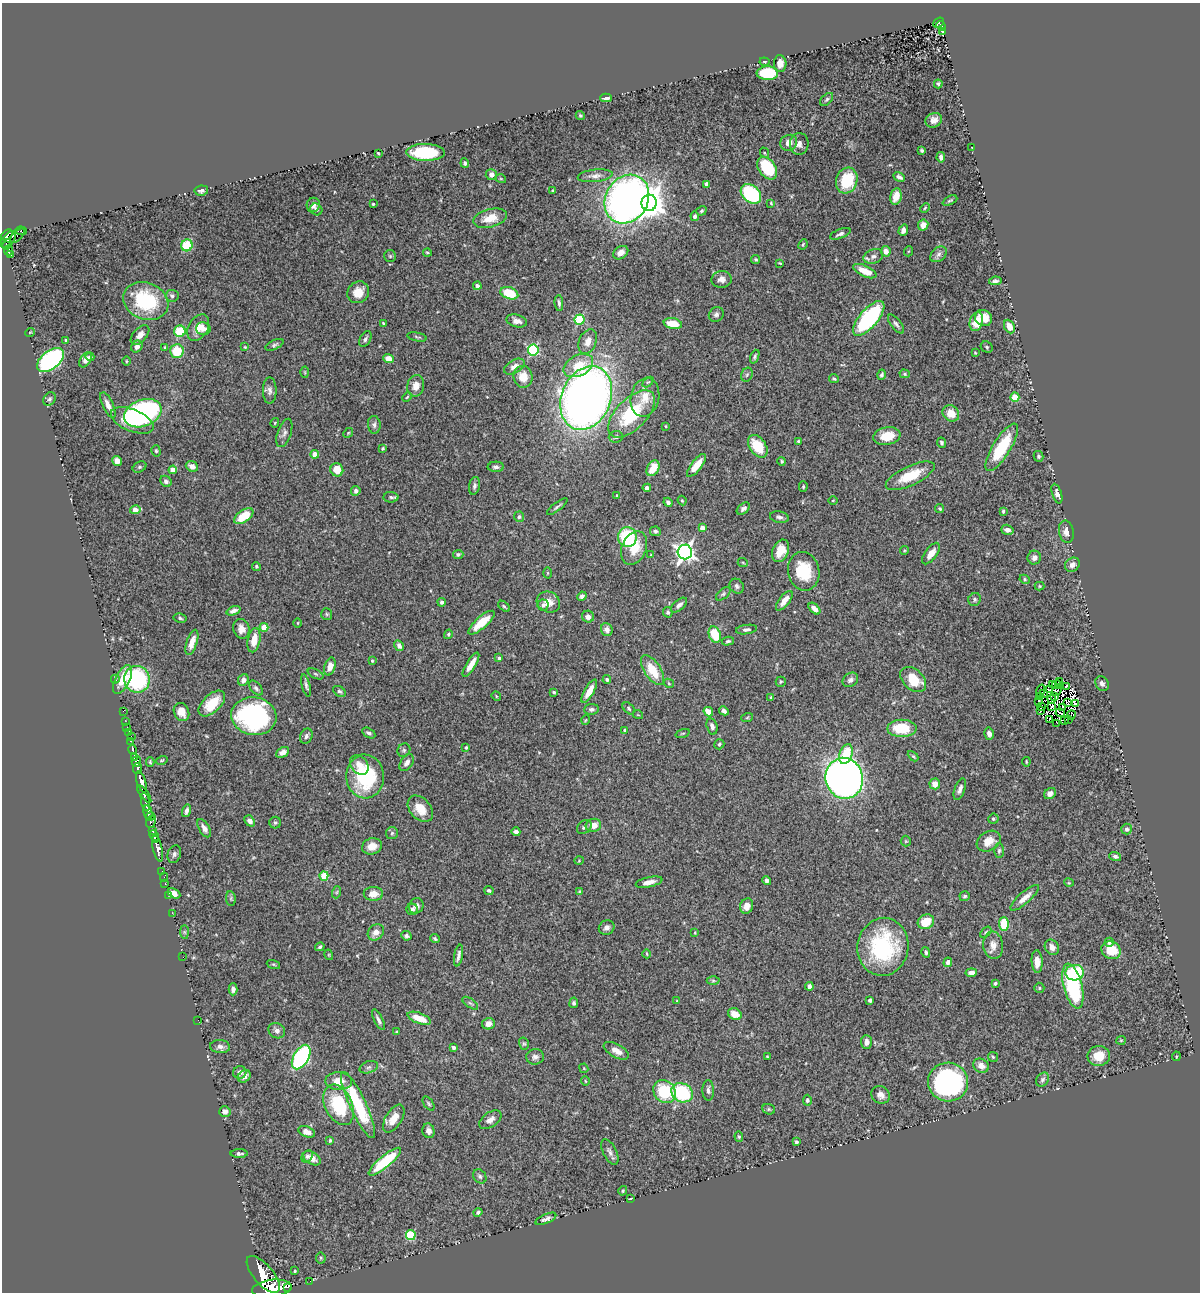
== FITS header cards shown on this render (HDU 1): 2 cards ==
NAXIS1  =                 1198
NAXIS2  =                 1290

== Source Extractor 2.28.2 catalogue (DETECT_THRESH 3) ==
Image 1198 x 1290 px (HDU 1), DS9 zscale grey, 1 PNG px = 1 image px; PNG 1202 x 1294 px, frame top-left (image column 1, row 1290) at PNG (2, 3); each listed source drawn as its Kron ellipse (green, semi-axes under 4 px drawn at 4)
Background 1.13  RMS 0.031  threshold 0.0935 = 3 sigma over >= 5 px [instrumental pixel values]
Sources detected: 462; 9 with non-positive FLUX_AUTO (blend fragments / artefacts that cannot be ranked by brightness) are neither listed nor drawn; the other 453 listed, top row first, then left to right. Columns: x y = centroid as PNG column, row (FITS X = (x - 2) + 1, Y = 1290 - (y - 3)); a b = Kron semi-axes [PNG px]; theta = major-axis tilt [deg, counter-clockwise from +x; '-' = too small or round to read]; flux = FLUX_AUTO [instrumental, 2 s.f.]
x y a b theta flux
939 23 6 3 41 100
941 26 5 3 - 88
943 31 4 3 - 6.7
764 62 5 3 - 2.2
780 64 8 6 -86 18
767 73 11 7 -1 110
938 84 4 3 - 3.8
606 98 6 3 2 6.3
827 99 8 5 45 4
580 116 4 4 - 2.8
934 120 8 7 - 13
789 143 9 7 30 14
799 144 11 9 83 13
972 148 2 2 - 1.3
922 150 4 3 - 3.6
425 152 19 8 -1 120
378 153 3 2 - 1.8
765 153 5 3 - 2.1
941 157 5 4 - 6.9
465 163 4 4 - 3.6
767 168 12 8 -55 110
491 175 5 5 - 11
595 176 17 6 6 12
899 177 6 3 -27 6
501 179 5 3 - 1.8
847 180 13 10 71 100
707 184 4 4 - 16
201 190 7 5 7 6.7
553 191 4 3 - 1.9
751 194 11 8 -41 180
896 196 8 5 79 28
627 199 25 21 59 1100
950 200 8 3 26 3.6
649 203 8 7 - 2900
771 203 4 3 - 2
373 204 3 3 - 2.3
313 205 7 6 - 9.4
925 208 5 3 - 2.2
316 209 6 5 - 4.1
701 211 5 4 - 3.6
695 216 4 4 - 5.9
490 218 17 9 14 35
923 225 6 5 - 15
903 230 6 4 72 9.6
21 231 6 3 -4 67
840 234 11 4 22 6.6
7 235 7 3 39 660
17 236 9 4 45 100
8 240 10 5 52 700
803 244 5 3 - 2.4
7 245 4 3 - 89
187 245 6 5 - 78
9 250 5 3 - 170
886 251 5 5 - 15
909 251 5 3 - 1.7
427 253 4 3 - 2.5
621 253 8 6 32 16
938 254 9 6 40 8.5
10 255 3 3 - 150
390 256 6 6 - 3.2
873 256 10 7 19 9.8
756 259 4 4 - 2.8
780 263 3 2 - 1.8
865 271 13 5 -24 31
722 279 10 8 3 12
995 281 6 4 9 5.4
477 286 4 4 - 8.2
358 292 11 10 - 29
509 293 9 6 -18 63
172 296 6 6 - 5.6
146 301 23 18 -22 150
559 303 8 4 -85 4.9
716 314 8 7 - 7
869 318 21 9 49 270
983 318 9 7 -33 26
579 320 5 5 - 140
517 321 10 6 -15 12
976 322 10 6 73 33
383 323 4 3 - 2.3
673 324 9 5 -11 41
896 324 11 5 -52 6.3
1009 326 7 5 -65 19
198 328 14 9 59 25
203 329 7 6 - 10
180 331 6 5 - 63
30 332 5 3 - 1.5
140 335 12 6 48 14
417 337 10 3 -11 3.2
365 339 8 5 63 6.3
66 340 3 2 - 2.3
588 342 13 8 68 21
274 345 10 4 25 4.3
137 346 6 5 - 11
165 347 4 4 - 3.7
245 347 4 3 - 1.8
987 347 6 5 - 3.5
533 350 5 5 - 210
177 351 7 6 - 65
975 353 3 2 - 1.7
90 357 4 4 - 4.1
755 357 7 4 70 4.1
389 359 5 4 - 20
50 360 15 9 38 370
85 360 8 5 54 13
126 361 5 3 - 1.8
578 366 16 10 28 50
514 367 11 6 31 14
305 372 5 3 - 2
905 374 5 4 - 3.2
747 375 7 5 68 3.9
882 375 5 4 - 4.5
523 377 11 9 -84 29
834 379 5 4 - 3.3
648 382 6 4 43 3
416 386 11 8 77 17
270 391 13 7 -89 8.8
407 397 5 3 - 2.3
645 397 20 14 78 36
1015 397 4 4 - 65
586 398 33 24 68 1900
49 399 7 5 48 4.7
108 405 14 5 -65 14
143 413 19 13 21 360
951 413 9 7 -41 29
631 414 29 15 46 140
132 420 23 11 -22 84
275 423 5 3 - 2
374 425 9 6 -86 6.4
666 426 3 3 - 2
284 433 15 6 71 8.6
348 433 5 4 - 2.7
887 436 13 8 9 41
616 437 7 6 - 5.8
799 441 4 4 - 3.4
941 443 5 4 - 3.8
758 446 12 8 -55 57
1002 447 27 9 59 110
383 448 4 4 - 3
156 451 5 4 - 3.3
315 454 4 4 - 24
1038 456 5 5 - 3.9
117 461 5 4 - 14
782 461 4 4 - 2.8
696 465 14 5 52 29
192 466 6 5 - 11
140 467 7 5 26 3.9
496 467 8 5 1 6.7
653 468 8 6 60 39
173 470 4 4 - 25
337 470 7 6 - 31
910 476 26 9 25 60
166 481 6 5 - 6.5
474 486 9 5 79 5.9
803 487 5 4 - 2.6
647 488 4 4 - 9.7
356 491 5 4 - 6.1
1057 494 10 4 -72 8
617 496 3 3 - 3.5
391 497 7 5 -2 4.6
682 500 5 3 - 2.3
833 500 5 3 - 1.8
668 502 5 4 - 5.3
557 507 12 3 36 4.8
743 509 7 5 41 6.2
940 509 5 4 - 3
135 510 5 4 - 22
1003 511 4 3 - 3.5
244 516 11 6 35 51
519 517 5 5 - 5.1
779 517 9 5 -10 6.5
702 528 4 4 - 14
1007 530 6 5 - 8.6
655 531 5 4 - 4.2
1066 532 11 7 -79 14
627 537 10 9 - 140
634 548 17 12 67 49
904 550 4 4 - 2.3
780 551 12 8 66 35
685 552 7 7 - 920
458 554 5 4 - 3.9
931 554 12 6 53 19
651 555 3 3 - 1.8
1034 558 7 6 - 10
743 563 5 3 - 1.9
1072 565 8 6 40 13
256 566 4 4 - 2.7
804 571 19 15 -77 85
548 573 5 3 - 2
1025 579 5 4 - 3
737 586 8 6 -52 6.5
1040 586 5 4 - 2.4
723 594 9 5 40 4.1
582 596 5 4 - 5.7
975 599 6 6 - 4.8
784 601 12 5 52 21
442 602 4 4 - 4.6
548 602 12 10 -24 21
543 605 5 5 - 6.5
679 605 9 5 41 7.2
504 606 7 4 -42 3
814 609 7 4 -44 13
234 611 7 4 22 8.9
668 612 5 4 - 4.8
327 614 6 5 - 3.2
588 617 6 6 - 8.2
180 618 6 4 -13 3.8
298 623 5 3 - 1.8
481 623 17 6 41 45
264 627 4 4 - 40
241 629 10 8 -74 16
746 629 11 4 9 5.2
607 630 6 5 - 9.7
448 634 5 4 - 3
715 634 8 6 -70 60
254 640 12 6 79 30
728 641 6 3 14 3.4
192 642 13 5 72 19
399 646 6 4 -60 8.5
499 658 4 3 - 4.6
372 661 3 2 - 2.1
471 665 14 4 58 23
330 666 9 5 74 15
652 670 17 8 -57 51
316 674 8 4 -27 3.1
115 679 4 4 - 2.8
137 679 13 13 - 210
607 679 4 4 - 4
913 679 15 10 -44 59
123 680 16 7 63 43
243 680 6 5 - 11
850 680 8 6 37 7.6
1059 681 3 2 - 3.1
781 682 5 5 - 2.7
669 683 5 4 - 2.1
1102 684 8 6 -53 6.9
306 685 11 4 -76 5.2
1052 685 3 2 - 5
1057 685 5 2 - 1.5
1066 686 4 3 - 3.9
256 688 9 5 -49 5.7
1050 690 3 2 - 0.18
339 691 7 4 -35 3.8
589 691 13 4 60 21
1041 691 6 3 72 8.8
1057 691 6 2 51 1.4
554 692 3 3 - 2.7
1044 693 3 2 - 2
496 696 5 4 - 2.2
1039 696 3 2 - 4.9
771 697 4 3 - 2.7
1054 697 4 2 - 1.7
1051 699 4 2 - 5
1039 702 4 2 - 3.5
1067 702 4 2 - 1.5
212 703 16 8 43 44
1076 704 3 3 - 16
1042 706 2 2 - 3.6
1052 706 4 2 - 3.7
1062 707 3 2 - 2.6
629 708 7 5 -44 4
591 709 7 5 5 5.6
1041 710 3 2 - 3.3
123 711 2 2 - 8.6
724 711 5 4 - 6.3
181 712 9 7 -64 21
708 712 5 4 - 27
1060 713 5 3 - 5.3
638 715 5 3 - 1.6
1071 715 4 2 - 1.3
254 716 23 19 -9 370
747 718 6 4 20 2.7
586 720 5 3 - 1.7
1050 720 4 3 - 2
1065 720 3 2 - 1.5
1068 720 2 2 - 0.62
126 722 2 2 - 14
1057 723 3 2 - 0.46
712 726 8 5 -74 6.9
127 727 2 2 - 11
902 728 14 8 0 71
625 730 3 3 - 3.8
128 732 4 3 - 57
369 733 7 4 -30 5.6
683 733 7 3 19 2.3
989 734 6 5 - 8.8
131 736 2 2 - 30
306 736 8 6 66 7.5
131 741 4 3 - 300
719 744 5 5 - 3.6
466 747 4 3 - 3.1
133 749 4 3 - 300
404 750 7 6 - 4
283 752 7 5 28 9.7
846 754 10 6 72 56
913 756 6 4 -44 2.8
134 757 4 2 - 810
162 760 6 3 14 2.2
136 761 6 4 73 1200
150 762 4 3 - 2.7
1026 762 4 2 - 1.9
407 763 9 6 57 10
359 765 11 8 -49 17
138 768 6 3 83 520
365 776 22 19 -87 160
844 778 20 18 -75 1600
141 782 11 4 -72 3400
935 784 5 5 - 18
960 789 11 5 70 11
1050 793 6 5 - 10
144 794 10 4 -53 690
145 802 9 3 -80 450
420 809 15 10 -49 34
186 811 6 3 74 6
148 812 7 3 -77 890
150 816 5 3 - 660
993 819 5 5 - 3.5
151 821 7 4 62 210
250 821 6 4 -50 9.4
275 823 6 6 - 4.3
593 825 8 6 15 20
584 827 8 6 41 5.8
204 828 10 5 -58 9.4
1127 829 5 5 - 4.7
153 830 4 3 - 520
516 832 4 4 - 6
392 833 6 6 - 3.8
154 835 5 4 - 1200
156 839 3 3 - 480
906 841 5 5 - 2.2
989 841 12 9 31 28
372 846 10 8 15 21
158 848 13 4 -77 1500
999 851 7 5 88 4
174 854 9 6 71 6.4
1115 856 6 4 -19 5.2
579 861 5 3 - 1.8
162 871 2 2 - 20
324 876 5 4 - 61
164 877 4 2 - 26
767 880 4 4 - 5.8
649 882 14 5 12 14
165 883 4 3 - 31
1069 883 5 3 - 1.9
489 891 5 3 - 3.9
337 892 6 4 71 3
580 892 4 4 - 3.7
174 893 7 4 -29 12
373 894 10 7 0 27
168 895 2 2 - 8.7
965 896 5 5 - 4
1025 898 18 5 41 17
231 899 7 5 -81 3.7
416 906 8 7 - 9.3
747 906 8 6 69 16
412 909 5 5 - 5.9
172 913 2 2 - 11
926 922 8 7 - 42
1004 924 7 5 -89 87
607 928 8 7 - 8.6
184 932 7 4 -89 3.4
376 932 9 7 46 16
986 932 7 3 45 2.8
695 933 4 3 - 2.1
406 936 5 4 - 6.2
435 938 5 3 - 3.3
1109 942 5 4 - 4.7
993 945 14 10 -83 17
320 947 5 4 - 3.8
883 947 29 25 82 220
1052 947 8 6 -56 13
1111 950 10 8 -28 52
926 952 5 4 - 4.6
647 954 4 3 - 1.7
329 955 5 3 - 1.8
458 955 11 4 79 8.3
183 956 2 2 - 27
1037 961 11 5 -87 19
948 962 5 4 - 8.5
273 964 7 3 -19 2.5
971 973 5 4 - 12
1075 973 9 8 - 120
713 981 6 4 0 3.4
995 983 3 3 - 4.6
809 986 4 4 - 12
1073 986 23 9 -75 230
1039 988 5 5 - 3.9
233 989 6 4 89 6.2
870 1000 4 3 - 5.6
677 1001 4 3 - 1.6
470 1003 9 4 -35 4.5
574 1003 5 4 - 4.8
735 1014 7 5 -28 27
419 1018 12 5 -21 33
198 1020 2 2 - 8.6
378 1020 11 4 -62 6.9
488 1024 6 6 - 9.9
277 1031 8 7 - 9.3
397 1032 4 3 - 2.3
1121 1040 5 4 - 2.1
866 1042 7 5 -88 10
524 1044 6 5 - 3.1
220 1047 10 6 -3 8.9
454 1047 4 3 - 6.5
616 1051 14 6 -28 17
1099 1056 11 10 - 36
1176 1056 5 3 - 1.8
301 1057 13 7 60 360
535 1057 9 7 7 8.1
767 1057 3 3 - 2.2
993 1057 5 4 - 2.9
981 1066 8 6 -32 15
369 1067 9 6 18 6
584 1068 5 4 - 1.9
240 1072 6 6 - 10
244 1076 7 5 42 8.6
1042 1080 7 5 57 5.6
339 1081 13 9 -1 26
585 1081 4 3 - 1.6
948 1082 20 19 - 460
708 1090 10 5 -88 8
665 1092 12 10 -48 98
682 1093 11 9 -29 180
881 1095 9 8 - 12
807 1100 5 4 - 3.7
429 1104 8 4 -54 3.8
339 1105 21 13 -64 120
358 1105 36 8 -65 140
769 1109 6 5 - 3.2
225 1111 5 5 - 9.1
394 1119 16 8 58 27
490 1120 12 7 34 12
428 1131 7 6 - 9.4
307 1132 9 5 -22 17
739 1137 5 4 - 2.6
330 1140 4 3 - 2.6
796 1142 4 4 - 4.1
610 1152 14 6 -63 9.2
239 1154 8 4 0 5.8
307 1156 7 5 48 5
312 1158 9 6 -33 16
385 1162 20 6 40 120
480 1176 7 6 - 5
623 1191 5 3 - 2.2
631 1198 3 2 - 1.8
478 1212 4 4 - 4.4
546 1219 11 4 23 7.3
411 1235 5 5 - 120
321 1258 5 5 - 2.9
295 1271 3 2 - 2.1
263 1274 23 10 -49 7100
310 1281 2 2 - 10
287 1287 2 2 - 3000
272 1288 20 8 7 7100
At the frame edge (FLAGS 8, measured only in part): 1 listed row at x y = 272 1288
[9 non-positive-flux detections neither listed nor drawn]